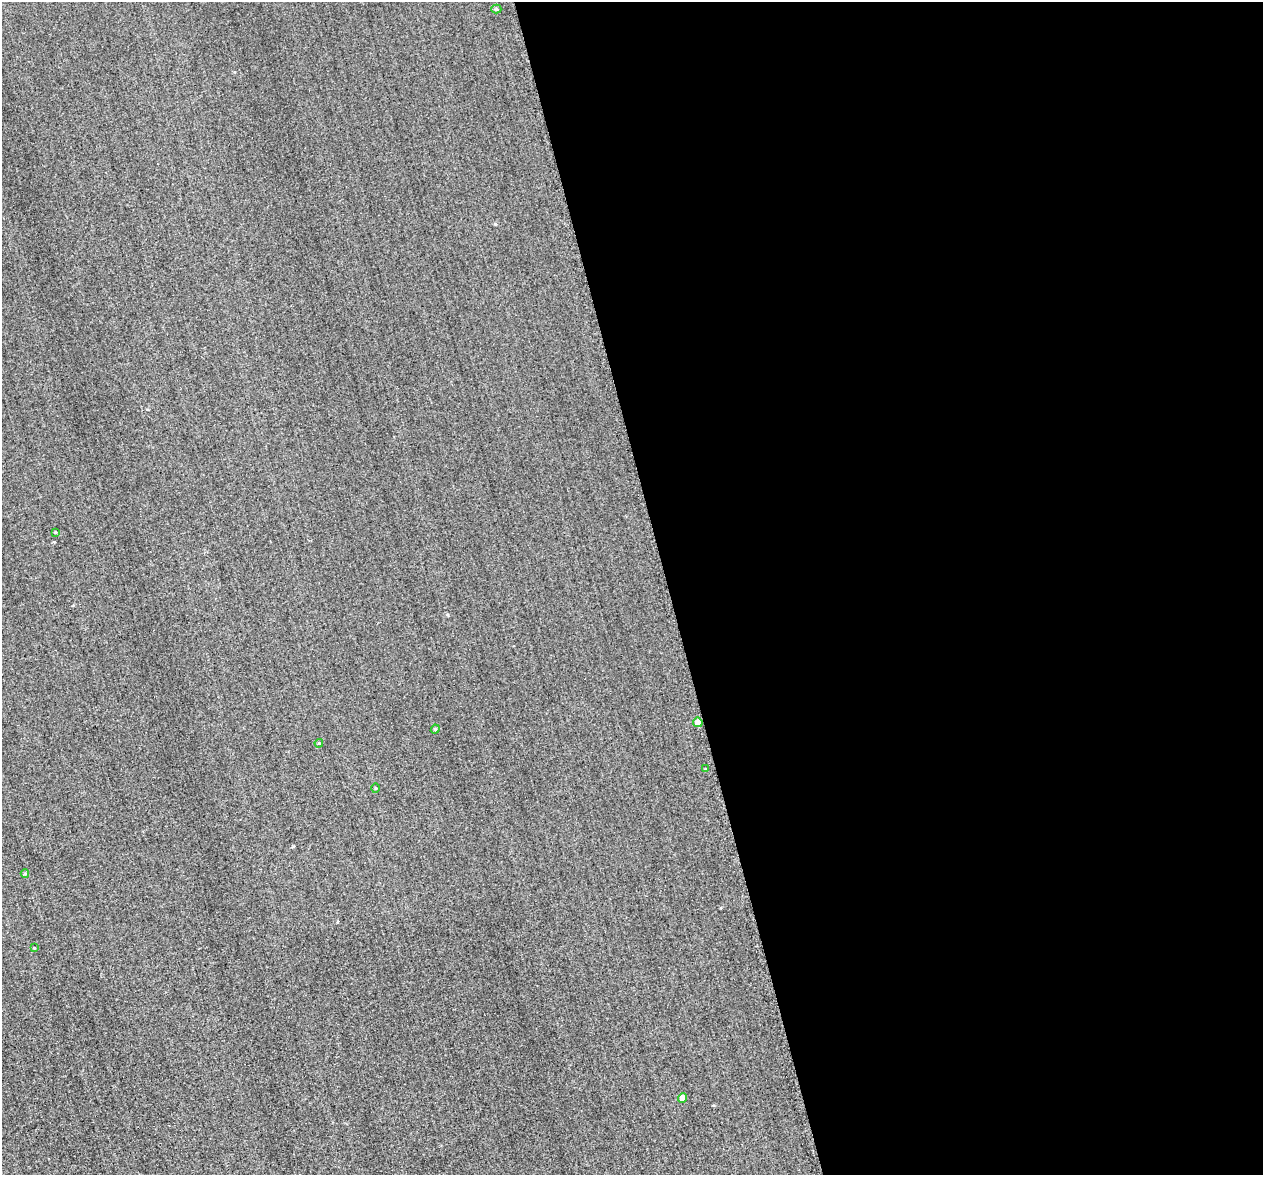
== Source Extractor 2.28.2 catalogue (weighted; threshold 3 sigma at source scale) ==
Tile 8 of 4 x 4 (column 4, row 2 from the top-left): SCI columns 3853-5113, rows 2836-4008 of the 5399 x 5373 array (HDU 1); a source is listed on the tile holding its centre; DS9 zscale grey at full resolution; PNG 1265 x 1177 px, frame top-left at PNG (2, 2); each listed source drawn as its Kron ellipse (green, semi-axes under 4 px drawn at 4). Shown black and unused: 47% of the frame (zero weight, under 2 of 3 exposures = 12% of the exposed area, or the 3 px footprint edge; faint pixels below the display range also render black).
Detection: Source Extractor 2.28.2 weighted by HDU 2 'WHT'; one run over the whole footprint, this tile lists its part. Background 0.287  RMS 3.4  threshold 15.4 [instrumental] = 3 sigma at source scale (4.5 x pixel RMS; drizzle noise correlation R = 1.50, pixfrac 1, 0.05/0.05 arcsec/px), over >= 5 px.
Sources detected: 10; all 10 listed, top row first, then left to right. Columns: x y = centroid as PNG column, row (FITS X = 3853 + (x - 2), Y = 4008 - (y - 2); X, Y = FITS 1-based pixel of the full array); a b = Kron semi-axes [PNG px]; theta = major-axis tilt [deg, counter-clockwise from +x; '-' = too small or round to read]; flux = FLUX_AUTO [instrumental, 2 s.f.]
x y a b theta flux
496 9 5 4 - 480
55 532 3 3 - 290
698 722 5 5 - 2300
435 729 4 4 - 360
319 743 4 3 - 260
705 769 3 3 - 280
375 788 5 3 - 310
25 873 4 4 - 410
34 948 3 3 - 270
683 1098 5 4 - 3100